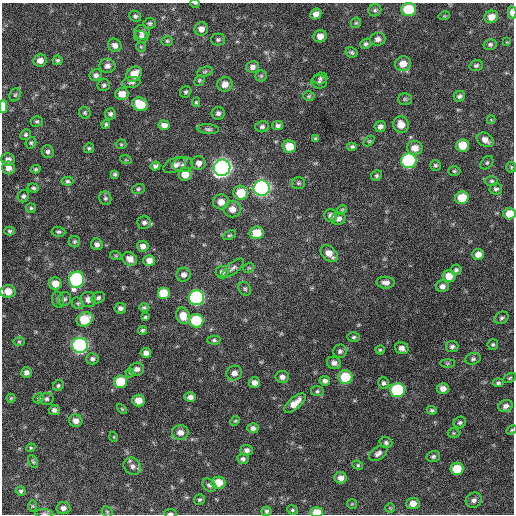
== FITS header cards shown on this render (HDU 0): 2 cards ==
NAXIS1  =                  512 / Axis length
NAXIS2  =                  512 / Axis length

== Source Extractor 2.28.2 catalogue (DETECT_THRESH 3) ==
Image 512 x 512 px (HDU 0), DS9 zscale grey, 1 PNG px = 1 image px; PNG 516 x 516 px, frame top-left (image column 1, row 512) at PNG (2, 3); each listed source drawn as its Kron ellipse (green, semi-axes under 4 px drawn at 4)
Background 298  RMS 18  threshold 53.7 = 3 sigma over >= 5 px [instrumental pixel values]
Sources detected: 222; all 222 listed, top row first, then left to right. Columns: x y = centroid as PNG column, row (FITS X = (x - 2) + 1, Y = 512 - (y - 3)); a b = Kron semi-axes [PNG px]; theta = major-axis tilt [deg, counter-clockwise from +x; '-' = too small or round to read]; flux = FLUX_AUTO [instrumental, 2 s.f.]
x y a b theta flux
195 3 5 3 - 890
375 10 6 6 - 2800
409 10 7 6 - 58000
512 12 6 4 -88 7800
316 14 6 5 - 6800
135 16 6 5 - 2700
444 16 6 3 17 1200
491 17 7 6 - 11000
150 23 6 5 - 2200
356 23 6 4 43 1600
201 29 7 6 - 6400
142 32 7 7 - 4800
320 36 6 6 - 8900
141 37 7 6 - 3300
378 39 8 6 4 4800
218 40 7 6 - 2500
167 41 5 4 - 1800
507 42 4 4 - 1100
366 44 6 5 - 2600
490 44 6 5 - 2600
115 45 7 6 - 5600
141 47 5 4 - 1300
352 52 6 5 - 2500
40 60 7 6 - 9200
58 60 5 5 - 2100
403 64 8 7 - 13000
476 65 7 5 18 2500
107 66 8 7 - 5700
253 67 7 6 - 5300
205 72 8 5 19 2400
134 74 8 7 - 16000
96 75 6 6 - 3800
261 76 6 5 - 2200
320 78 7 6 - 2700
199 80 6 4 46 1600
131 82 9 5 5 3400
319 82 8 6 -4 3100
225 84 7 7 - 8500
104 85 6 6 - 2700
186 92 6 5 - 2200
122 94 6 6 - 12000
15 95 7 5 60 2000
309 96 5 4 - 1700
459 96 6 5 - 3000
405 99 7 5 1 2200
196 102 5 4 - 1600
140 104 8 6 -27 30000
3 106 6 4 89 16000
85 113 6 5 - 2000
218 113 6 6 - 3800
110 114 5 5 - 3000
491 120 4 3 - 3300
37 121 6 5 - 2100
106 124 5 4 - 2100
164 125 5 5 - 6500
278 125 5 4 - 3100
401 125 8 7 - 13000
262 127 7 5 13 3100
380 127 6 5 - 4600
208 129 11 5 -4 3000
26 134 5 5 - 2100
315 138 4 3 - 1800
485 140 9 6 -32 7300
369 141 6 4 44 1500
31 143 6 5 - 1800
121 144 5 5 - 1600
462 145 6 6 - 19000
289 146 7 6 - 19000
352 147 5 4 - 2400
89 148 5 5 - 2000
415 148 8 7 - 11000
48 152 6 6 - 3300
8 159 7 6 - 5600
126 160 6 3 -18 1100
409 161 7 7 - 190000
199 163 7 7 - 6500
487 163 7 5 48 2200
175 165 12 7 22 7400
183 165 10 7 6 4700
435 165 5 5 - 2000
155 166 5 4 - 3000
511 167 5 5 - 1500
8 168 6 6 - 7900
222 168 8 8 - 700000
36 169 5 4 - 1800
454 171 6 5 - 2000
115 174 4 4 - 2100
185 174 7 6 - 13000
376 176 6 5 - 2200
67 181 6 4 -1 2300
492 181 6 5 - 2200
298 183 7 5 0 2200
33 188 6 4 -5 2300
262 188 8 8 - 400000
138 189 7 5 16 2000
496 189 6 6 - 2800
241 193 7 7 - 28000
23 196 6 5 - 2800
105 198 7 6 - 2700
462 198 7 6 - 26000
221 202 8 7 - 10000
31 208 5 5 - 1800
232 209 8 8 - 10000
342 210 5 4 - 1500
509 214 6 6 - 16000
331 215 6 6 - 5200
338 219 7 6 - 5400
144 222 7 6 - 3600
10 231 5 4 - 1900
58 232 7 5 -5 2300
257 233 7 6 - 23000
229 235 7 3 25 1700
74 242 6 5 - 2100
97 244 6 5 - 3800
143 246 5 5 - 6200
329 254 10 6 -46 11000
478 254 6 5 - 8000
116 256 6 4 -19 1500
130 259 7 6 - 8900
149 260 6 5 - 7500
233 268 13 5 39 4400
249 268 6 5 - 1700
456 270 5 5 - 2600
222 272 6 6 - 3900
184 275 7 7 - 4900
449 276 6 6 - 17000
76 280 8 7 - 190000
55 283 6 6 - 12000
386 283 9 6 -3 5700
442 286 6 6 - 5200
245 289 7 5 -56 2500
8 291 7 6 - 15000
163 293 6 6 - 25000
98 298 7 5 28 2500
196 298 7 7 - 260000
64 299 7 6 - 3100
88 299 8 7 - 7200
58 300 8 6 -76 3000
78 303 6 5 - 2100
120 308 6 5 - 4000
144 308 5 4 - 2000
183 316 8 6 -68 15000
145 317 4 3 - 1500
502 318 7 6 - 2600
85 319 8 7 - 34000
196 321 7 6 - 59000
142 330 4 4 - 2300
354 337 6 4 4 2100
214 340 6 4 -2 2200
19 342 6 4 0 1600
493 344 5 5 - 1900
80 345 8 7 - 340000
452 347 6 5 - 3200
402 348 7 6 - 5500
380 350 4 4 - 1400
340 351 7 6 - 3400
146 353 5 4 - 5100
92 359 6 5 - 3200
473 359 8 5 18 2800
334 363 7 6 - 5100
447 363 7 4 0 1700
137 369 7 6 - 5100
26 372 5 5 - 4700
130 373 4 4 - 1100
234 373 8 7 - 6400
282 377 6 6 - 5000
345 377 7 7 - 43000
510 378 7 4 28 1800
325 381 5 4 - 4000
120 382 6 6 - 34000
254 383 5 5 - 6200
383 383 6 5 - 2900
498 383 5 4 - 2500
58 386 6 5 - 2200
443 388 6 5 - 7000
397 390 7 7 - 120000
317 391 6 5 - 2300
190 397 6 5 - 4900
11 398 4 4 - 1400
39 398 5 5 - 1700
46 399 7 6 - 2800
138 400 6 6 - 12000
295 403 13 6 41 13000
506 406 7 6 - 5200
122 409 6 3 -45 1400
54 410 5 5 - 3900
432 410 5 4 - 2200
76 421 7 6 - 7000
235 421 5 4 - 1400
460 423 6 5 - 2700
253 428 6 5 - 3900
512 430 6 4 29 1400
180 432 8 7 - 7900
453 433 6 5 - 1600
114 437 5 3 - 1000
386 442 6 5 - 2700
31 448 4 4 - 1200
247 450 6 5 - 3900
378 453 10 6 33 5000
433 456 7 5 16 2600
243 459 5 5 - 3000
33 462 7 4 -62 1800
358 465 5 4 - 1700
132 466 9 8 - 5700
457 469 6 6 - 32000
341 478 6 6 - 7000
218 483 7 6 - 21000
209 485 8 6 -38 3300
21 491 5 4 - 2200
199 500 6 5 - 2100
474 500 8 7 - 4800
413 503 6 5 - 9400
352 504 5 5 - 1100
33 506 5 3 - 1100
63 508 7 6 - 5300
390 508 5 5 - 1300
292 510 6 4 -22 1900
266 511 5 5 - 2400
107 512 6 5 - 1600
317 512 6 5 - 18000
44 513 9 3 -4 1900
170 513 6 3 -2 2100
At the frame edge (FLAGS 8, measured only in part): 9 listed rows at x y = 195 3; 512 12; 3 106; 509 214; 8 291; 512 430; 317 512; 44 513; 170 513